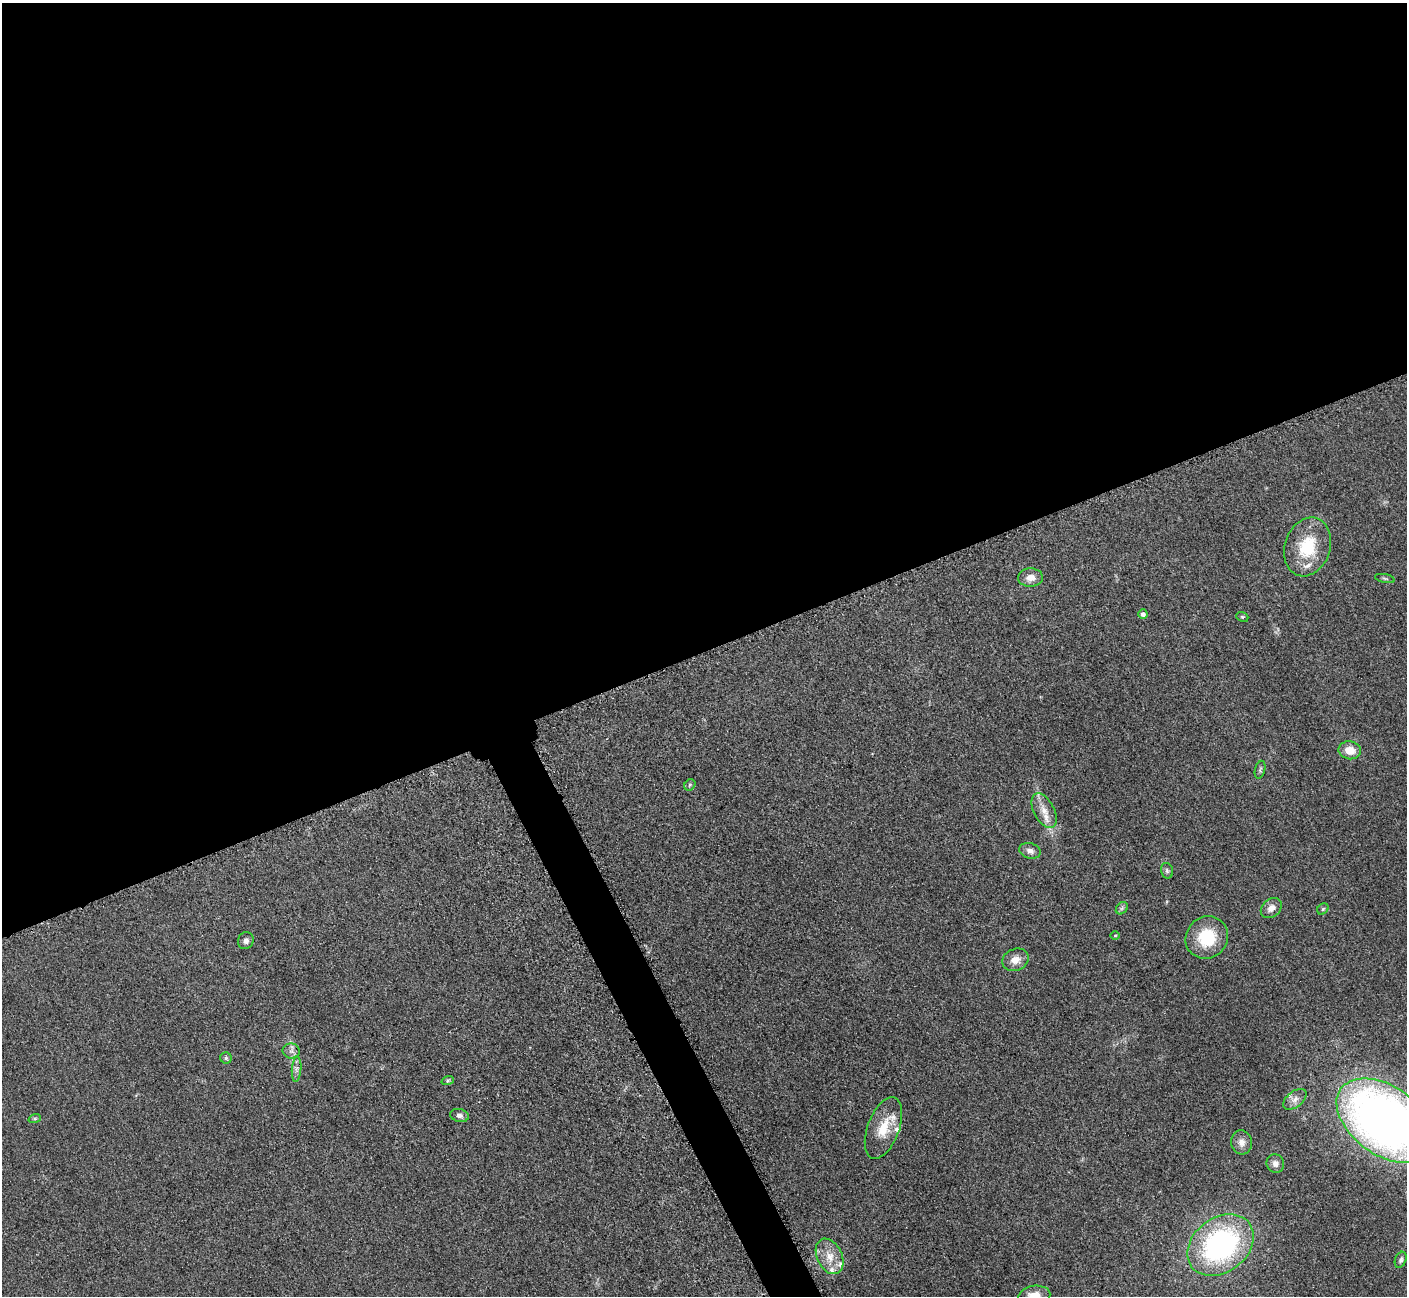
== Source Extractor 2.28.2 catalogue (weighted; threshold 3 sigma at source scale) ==
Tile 2 of 4 x 4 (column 2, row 1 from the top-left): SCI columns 1470-2874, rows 4074-5367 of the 5701 x 5665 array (HDU 1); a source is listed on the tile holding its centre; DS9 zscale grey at full resolution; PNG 1409 x 1298 px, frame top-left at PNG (2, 3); each listed source drawn as its Kron ellipse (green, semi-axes under 4 px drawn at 4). Shown black and unused: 52% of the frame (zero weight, under 3 of 5 exposures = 4% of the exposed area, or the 3 px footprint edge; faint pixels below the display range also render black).
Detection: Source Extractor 2.28.2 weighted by HDU 2 'WHT'; one run over the whole footprint, this tile lists its part. Background 0.0535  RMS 0.0059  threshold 0.0265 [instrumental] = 3 sigma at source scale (4.5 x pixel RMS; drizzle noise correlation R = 1.50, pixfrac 1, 0.05/0.05 arcsec/px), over >= 5 px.
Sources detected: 38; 5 inside a brighter listed object's ellipse — not listed separately; the other 33 listed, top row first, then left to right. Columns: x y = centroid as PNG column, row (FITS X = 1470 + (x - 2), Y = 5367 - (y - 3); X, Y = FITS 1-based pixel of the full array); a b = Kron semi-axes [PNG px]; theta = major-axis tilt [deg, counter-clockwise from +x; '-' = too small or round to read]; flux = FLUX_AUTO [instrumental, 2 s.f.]
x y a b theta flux
1307 547 30 23 71 27
1030 578 12 9 3 4.7
1385 578 10 4 -11 1.1
1143 614 4 4 - 1.9
1242 617 6 4 -21 0.81
1350 750 11 9 -9 7.5
1260 770 9 5 76 1.3
690 785 6 5 - 0.91
1044 811 19 10 -62 6.6
1030 851 11 7 -17 3.1
1167 871 8 6 -75 1.3
1122 908 7 5 46 1.2
1271 908 11 9 41 4.3
1323 909 6 5 - 0.89
1115 935 5 3 - 0.5
1207 938 22 20 47 24
246 941 8 8 - 2.3
1015 960 13 10 22 5.6
291 1051 8 7 - 2.4
226 1058 6 5 - 0.92
297 1069 13 4 86 2.3
448 1080 6 4 18 0.89
1295 1099 13 8 39 3.6
459 1115 9 6 -12 1.9
35 1118 6 4 19 0.87
1385 1121 55 34 -36 500
883 1128 32 16 70 16
1242 1142 12 10 -83 4
1275 1163 9 8 - 2.9
1221 1245 36 27 38 120
830 1256 19 12 -64 9
1401 1260 8 5 68 1.7
1034 1296 16 10 11 8.4
Isophote crosses this tile's border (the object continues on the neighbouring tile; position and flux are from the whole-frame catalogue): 2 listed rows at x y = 1385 1121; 1034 1296